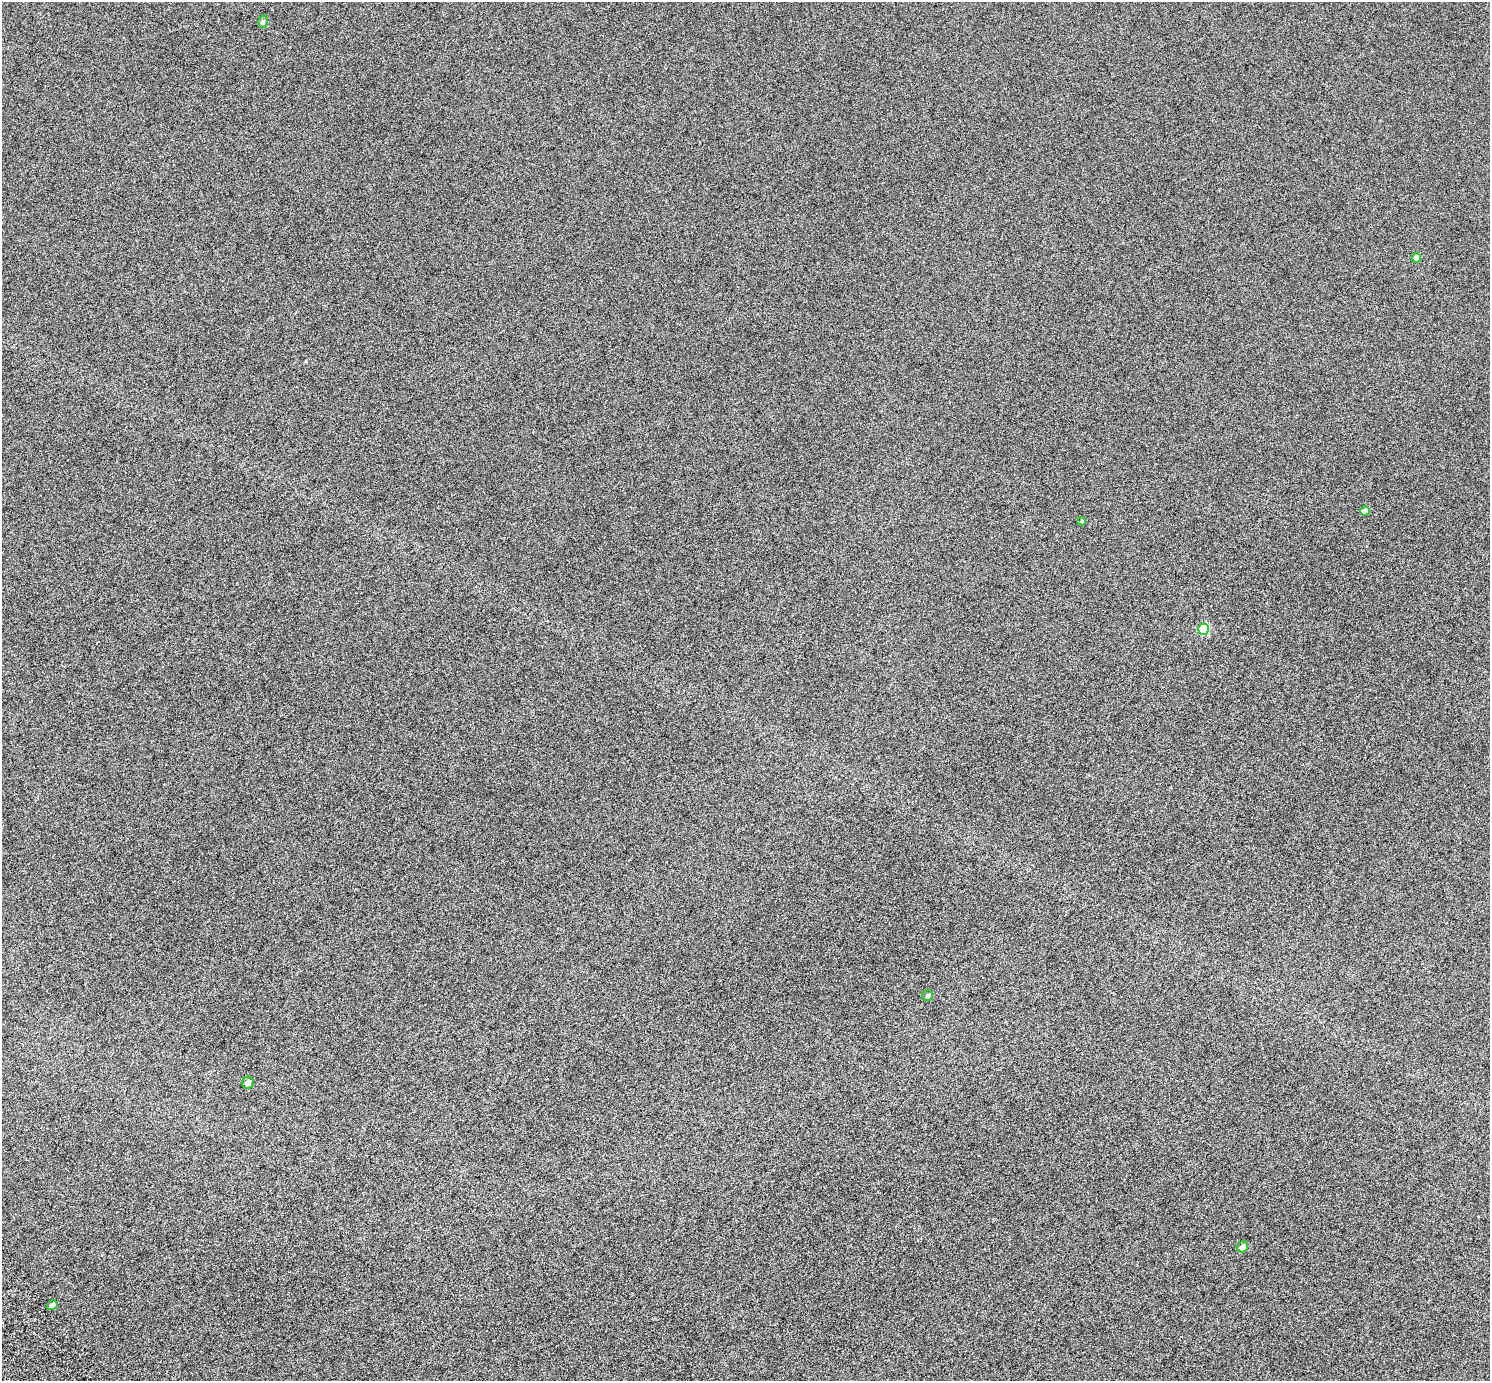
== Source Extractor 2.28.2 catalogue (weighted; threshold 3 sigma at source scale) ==
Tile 7 of 4 x 4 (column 3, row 2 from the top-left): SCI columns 3038-4525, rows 2973-4351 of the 6078 x 6006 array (HDU 1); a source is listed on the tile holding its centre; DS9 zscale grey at full resolution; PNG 1492 x 1383 px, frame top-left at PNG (2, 2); each listed source drawn as its Kron ellipse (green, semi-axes under 4 px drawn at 4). Shown black and unused: <1% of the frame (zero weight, under 6 of 12 exposures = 4% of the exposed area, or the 3 px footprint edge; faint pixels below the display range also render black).
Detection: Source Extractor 2.28.2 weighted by HDU 2 'WHT'; one run over the whole footprint, this tile lists its part. Background 8.45e-05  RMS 0.003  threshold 0.0121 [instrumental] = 3 sigma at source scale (4.09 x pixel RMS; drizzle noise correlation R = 1.36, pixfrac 0.8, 0.0396/0.0396 arcsec/px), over >= 5 px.
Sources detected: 9; all 9 listed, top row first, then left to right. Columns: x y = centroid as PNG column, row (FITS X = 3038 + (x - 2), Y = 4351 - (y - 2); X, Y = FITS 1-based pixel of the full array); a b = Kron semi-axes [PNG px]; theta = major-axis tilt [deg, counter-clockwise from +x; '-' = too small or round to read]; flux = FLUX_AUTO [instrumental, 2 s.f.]
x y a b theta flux
263 22 6 5 - 0.42
1417 258 5 4 - 2.9
1365 511 5 4 - 1.7
1082 521 4 3 - 0.18
1203 629 5 5 - 13
928 995 5 5 - 0.51
248 1083 6 6 - 1
1242 1247 6 5 - 1.3
52 1305 5 5 - 0.91